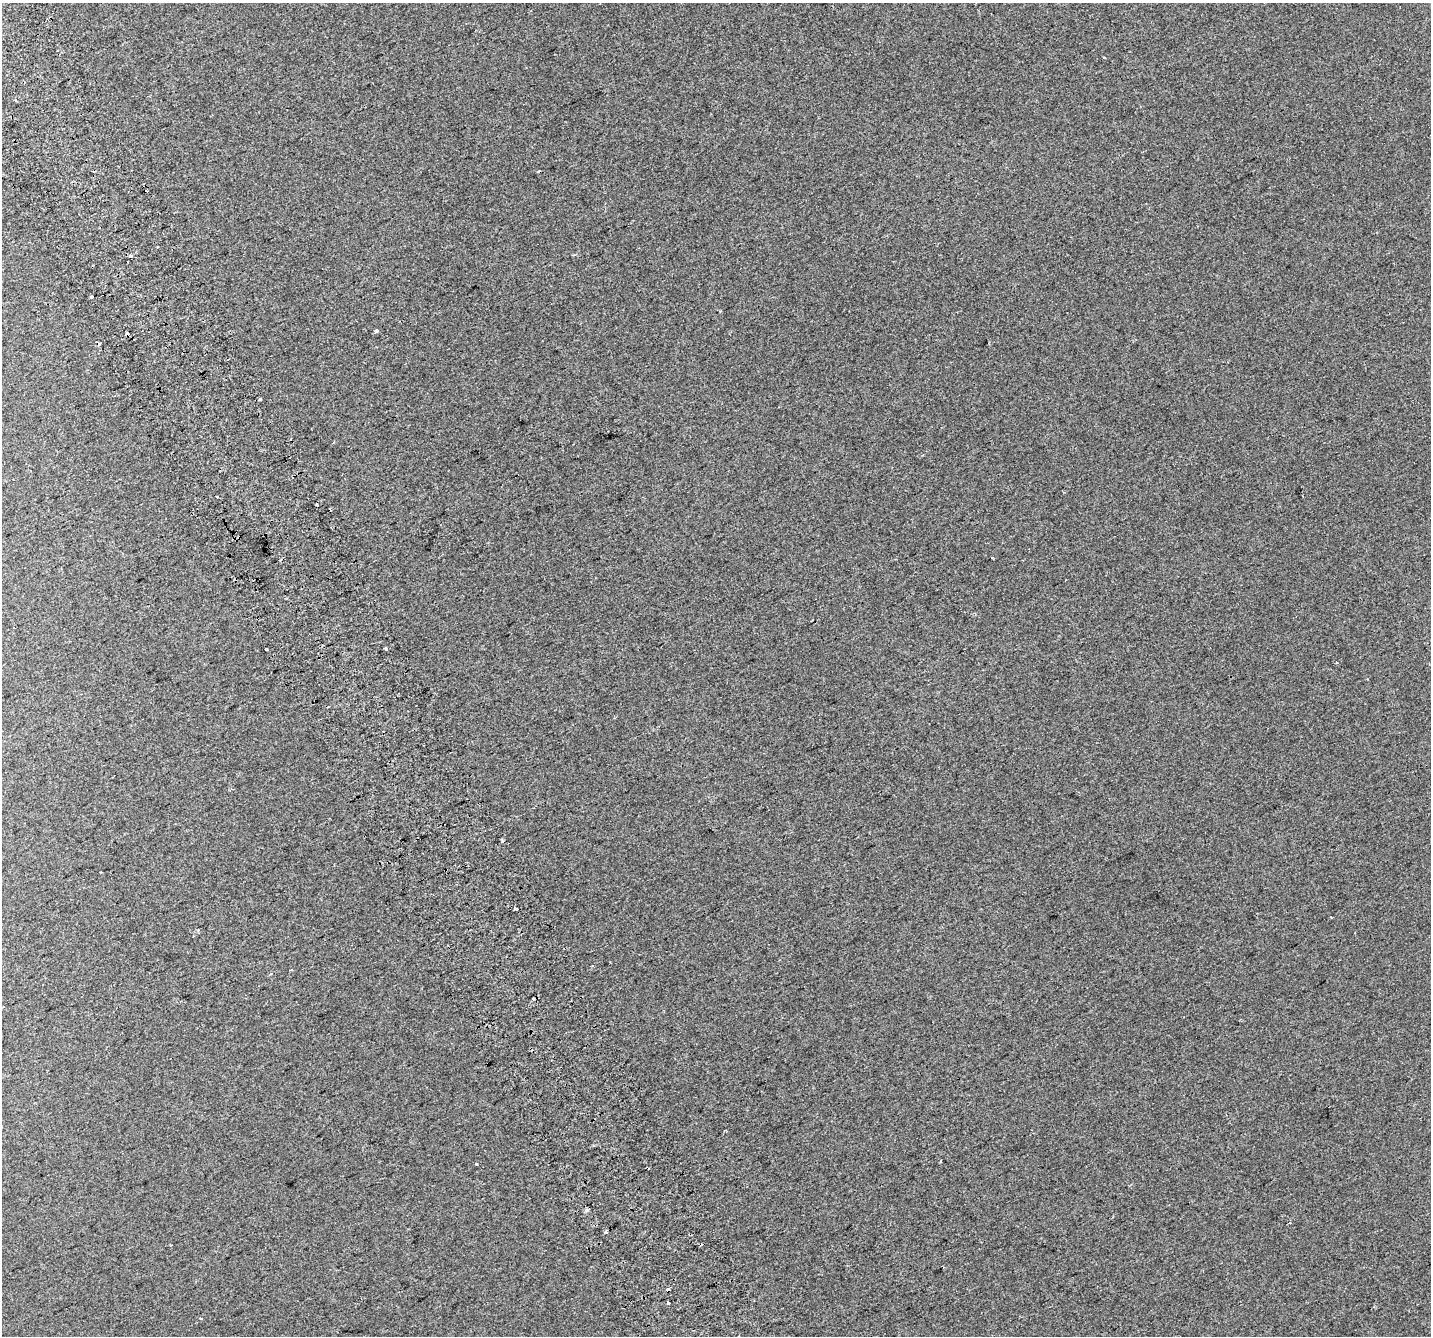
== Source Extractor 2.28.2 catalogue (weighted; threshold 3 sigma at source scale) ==
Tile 11 of 4 x 4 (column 3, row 3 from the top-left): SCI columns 2901-4329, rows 1511-2844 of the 5798 x 5630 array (HDU 1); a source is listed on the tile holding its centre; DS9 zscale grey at full resolution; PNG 1433 x 1338 px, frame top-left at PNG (2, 3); no overlay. Shown black and unused: <1% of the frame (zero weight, under 2 of 3 exposures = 2% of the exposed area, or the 3 px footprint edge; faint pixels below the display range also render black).
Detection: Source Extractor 2.28.2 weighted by HDU 2 'WHT'; one run over the whole footprint, this tile lists its part. Background 0.00565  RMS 0.0069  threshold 0.0313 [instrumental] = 3 sigma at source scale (4.5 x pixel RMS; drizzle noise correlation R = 1.50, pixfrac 1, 0.0396/0.0396 arcsec/px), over >= 5 px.
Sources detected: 28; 7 cosmic-ray / hot-pixel residue — not listed; the other 21 listed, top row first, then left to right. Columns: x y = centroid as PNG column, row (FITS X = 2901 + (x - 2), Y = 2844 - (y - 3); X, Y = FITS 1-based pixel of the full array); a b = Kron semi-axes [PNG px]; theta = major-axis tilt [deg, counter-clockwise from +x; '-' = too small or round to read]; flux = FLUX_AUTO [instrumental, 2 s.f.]
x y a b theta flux
57 50 4 4 - 1.2
1104 58 3 2 - 0.92
15 100 4 3 - 0.6
539 171 4 2 - 2.2
146 191 3 2 - 1.5
131 256 4 3 - 4.1
92 297 3 3 - 5
376 331 3 3 - 4
260 399 3 3 - 2
217 497 2 2 - 0.63
317 505 3 3 - 3.8
992 558 3 3 - 1.2
386 648 3 3 - 6.6
266 649 3 3 - 4.7
502 840 3 3 - 1.9
516 909 5 3 - 6.8
476 1164 3 3 - 4.7
587 1210 4 3 - 6.3
605 1232 3 2 - 2.4
668 1302 3 3 - 5.5
200 1319 3 3 - 1.1